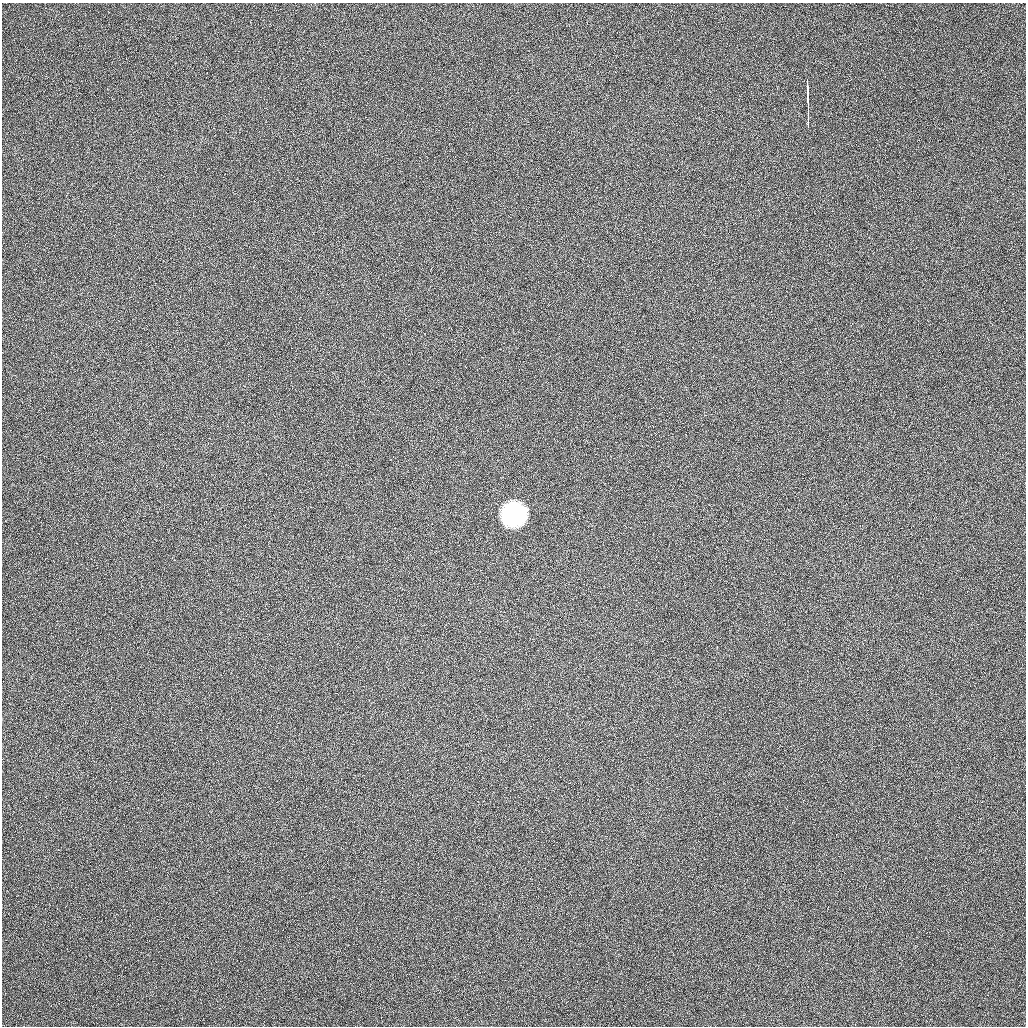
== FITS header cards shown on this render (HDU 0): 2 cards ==
NAXIS1  =                 1024 / length of data axis 1
NAXIS2  =                 1024 / length of data axis 2

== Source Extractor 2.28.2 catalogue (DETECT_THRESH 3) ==
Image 1024 x 1024 px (HDU 0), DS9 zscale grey, 1 PNG px = 1 image px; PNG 1028 x 1028 px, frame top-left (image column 1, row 1024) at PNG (2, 3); no overlay
Background 16.9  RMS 4.1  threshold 12.2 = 3 sigma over >= 5 px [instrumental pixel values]
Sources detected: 3; all 3 listed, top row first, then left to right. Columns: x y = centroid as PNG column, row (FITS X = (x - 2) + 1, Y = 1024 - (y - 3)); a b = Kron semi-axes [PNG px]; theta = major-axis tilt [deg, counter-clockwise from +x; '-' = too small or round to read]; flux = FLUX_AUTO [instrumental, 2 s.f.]
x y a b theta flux
807 87 36 3 -89 19000
808 112 31 2 90 33000
514 514 16 15 - 39000